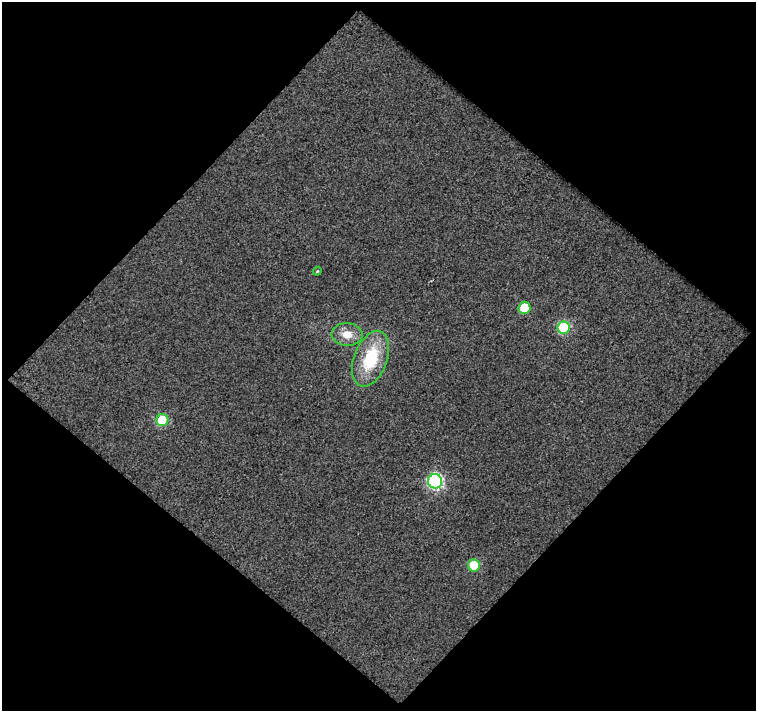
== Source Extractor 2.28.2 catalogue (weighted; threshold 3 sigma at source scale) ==
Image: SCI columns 1-754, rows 24-732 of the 754 x 756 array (HDU 1 of 3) = the unmasked area's bounding box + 8 px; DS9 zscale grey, full resolution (1 PNG px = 1 image px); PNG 758 x 713 px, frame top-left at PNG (2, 2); each listed source drawn as its Kron ellipse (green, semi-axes under 4 px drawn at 4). Shown black and unused: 51% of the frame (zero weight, under 2 of 3 exposures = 2% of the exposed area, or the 3 px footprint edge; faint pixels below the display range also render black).
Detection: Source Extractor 2.28.2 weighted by HDU 2 'WHT'. Background 0.0268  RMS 0.02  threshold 0.0893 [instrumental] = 3 sigma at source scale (4.5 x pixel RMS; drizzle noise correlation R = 1.50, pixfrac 1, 0.0396/0.0396 arcsec/px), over >= 5 px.
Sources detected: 8; all 8 listed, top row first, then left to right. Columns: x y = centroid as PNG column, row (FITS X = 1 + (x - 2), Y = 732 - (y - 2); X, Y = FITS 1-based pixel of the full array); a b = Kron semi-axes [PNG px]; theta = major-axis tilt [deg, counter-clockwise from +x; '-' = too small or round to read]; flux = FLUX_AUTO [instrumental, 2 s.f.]
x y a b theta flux
317 271 4 3 - 1.9
524 308 6 6 - 69
564 328 6 6 - 150
347 334 15 11 -3 26
371 359 29 16 70 100
162 420 6 6 - 100
435 481 7 7 - 400
474 566 6 6 - 92